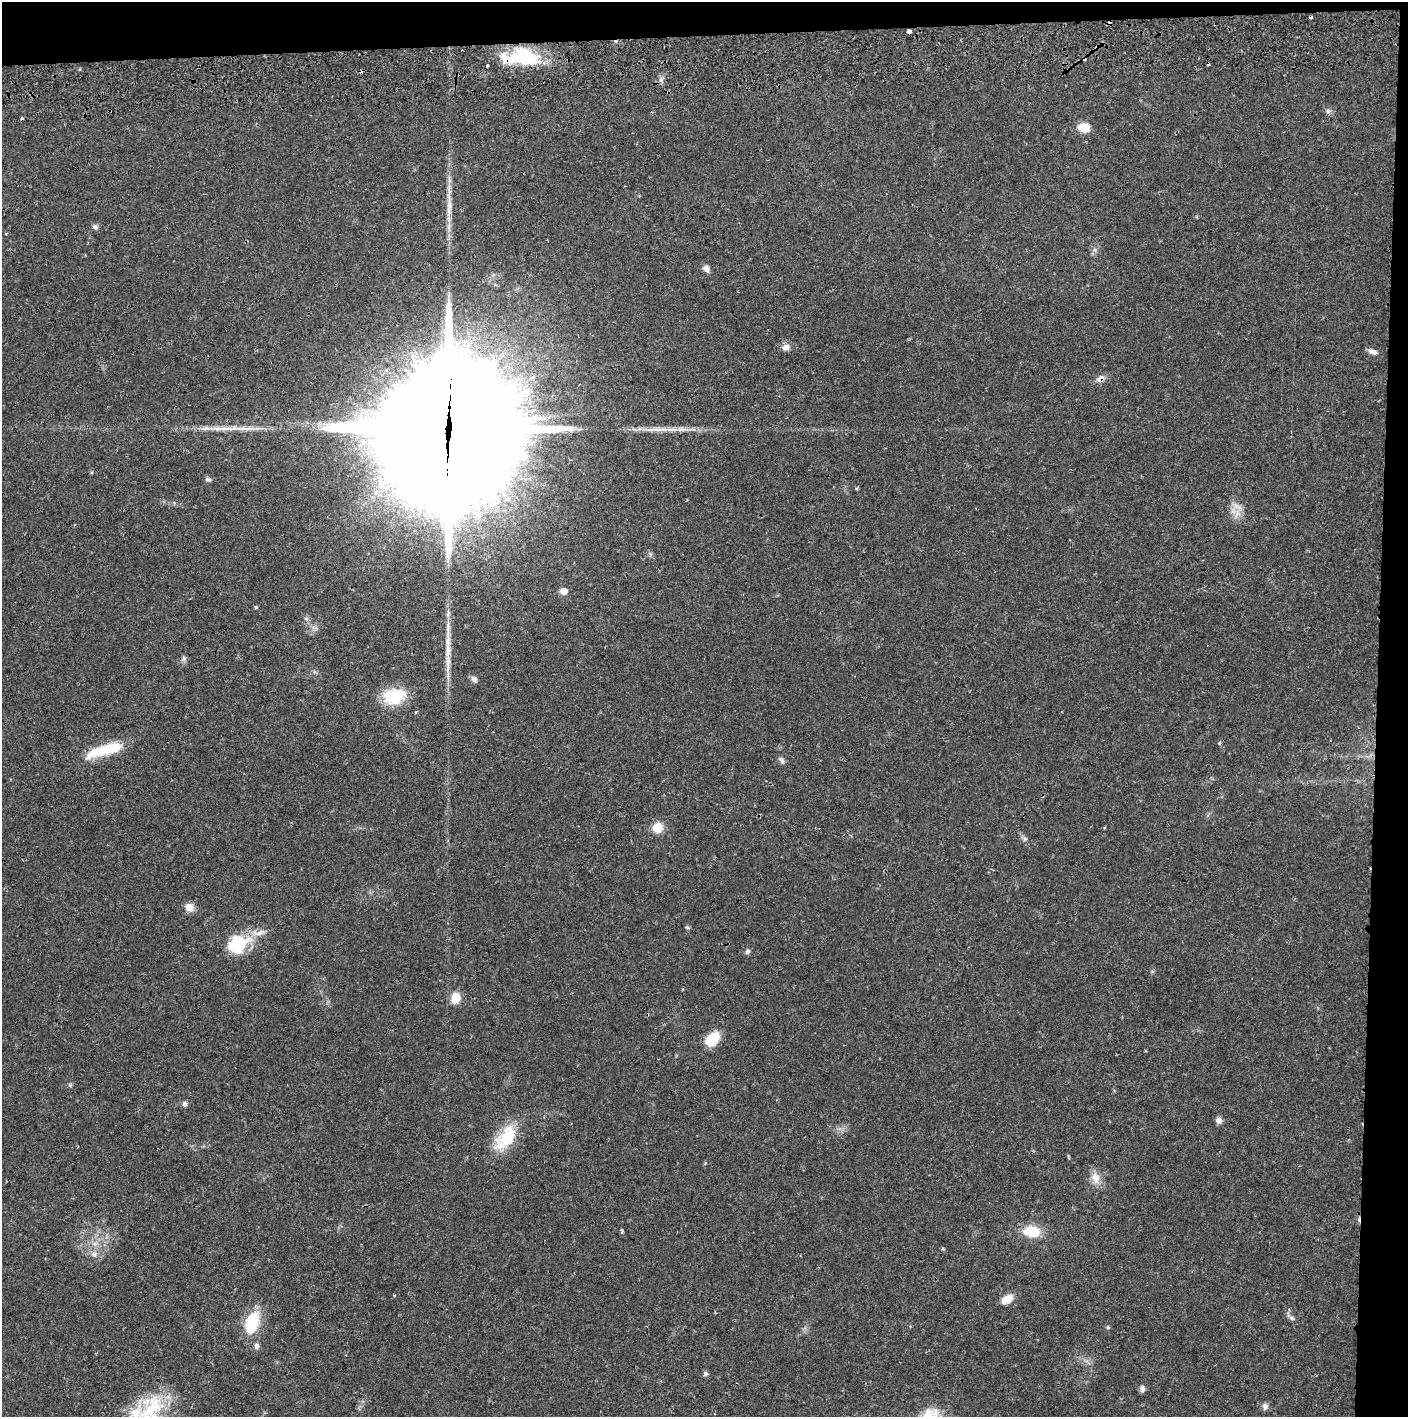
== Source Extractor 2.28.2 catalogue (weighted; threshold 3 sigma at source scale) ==
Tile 3 of 3 x 3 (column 3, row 1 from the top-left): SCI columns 2817-4222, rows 2901-4315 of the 4263 x 4373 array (HDU 1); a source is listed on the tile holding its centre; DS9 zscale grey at full resolution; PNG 1410 x 1419 px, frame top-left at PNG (2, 2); no overlay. Shown black and unused: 5% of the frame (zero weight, under 2 of 3 exposures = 3% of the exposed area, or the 3 px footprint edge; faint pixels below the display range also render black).
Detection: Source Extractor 2.28.2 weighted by HDU 2 'WHT'; one run over the whole footprint, this tile lists its part. Background 0.0216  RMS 0.0035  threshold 0.0157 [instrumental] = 3 sigma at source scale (4.5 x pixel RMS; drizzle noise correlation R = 1.50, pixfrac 1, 0.05/0.05 arcsec/px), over >= 5 px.
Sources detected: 65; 7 cosmic-ray / hot-pixel residue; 1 long thin detection or spike segment (spike, bleed or trail) — not listed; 5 inside a brighter listed object's ellipse — not listed separately; the other 52 listed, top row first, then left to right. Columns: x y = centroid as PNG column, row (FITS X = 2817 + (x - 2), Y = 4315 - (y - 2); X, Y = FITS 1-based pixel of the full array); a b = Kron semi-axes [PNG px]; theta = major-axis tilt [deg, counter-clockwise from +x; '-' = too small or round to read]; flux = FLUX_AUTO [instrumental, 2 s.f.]
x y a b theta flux
909 31 4 3 - 4.1
521 57 47 18 -1 23
1328 111 6 6 - 0.93
1084 127 14 10 -1 4.9
449 210 51 7 89 7.2
95 227 8 6 -48 1
6 234 3 3 - 0.34
706 268 9 7 -62 1.8
786 347 10 8 21 2
1373 352 12 6 -19 1.7
1100 379 11 8 31 2.3
448 428 57 48 81 14000
657 429 37 6 0 5.4
208 479 9 5 -12 0.78
1237 513 24 8 62 3.3
564 591 6 6 - 3.7
256 607 4 3 - 0.68
306 618 6 4 -19 0.57
448 650 30 7 86 5.5
184 658 8 6 -89 0.9
474 679 9 7 -54 1.3
394 696 23 16 6 15
1219 743 4 4 - 0.51
104 750 49 12 17 13
781 760 10 5 -63 0.97
658 828 11 11 - 5.4
1025 839 6 6 - 0.83
189 907 11 10 - 2.8
687 927 5 5 - 0.52
237 944 28 20 29 16
747 951 7 6 - 0.93
456 998 13 11 75 4.7
712 1039 17 11 45 8.6
70 1085 6 4 -72 0.46
184 1104 7 6 - 0.99
1219 1120 7 6 - 1.8
506 1138 39 19 54 14
1069 1157 6 3 -71 0.34
1095 1178 17 11 -71 3.9
622 1231 6 3 -85 0.6
1032 1231 16 11 -5 10
94 1254 10 8 -14 1.9
1007 1299 15 9 30 3.8
1291 1318 8 5 -27 0.96
252 1322 27 14 72 14
1108 1327 5 4 - 0.43
256 1346 9 7 -87 1.1
705 1374 6 6 - 0.77
1142 1389 9 6 -85 1.2
1265 1406 8 7 - 1.3
151 1409 42 29 55 20
927 1414 33 15 37 9
Overlapping masked pixels (flux is a lower limit): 4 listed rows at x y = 909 31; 521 57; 1100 379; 448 428
Isophote crosses this tile's border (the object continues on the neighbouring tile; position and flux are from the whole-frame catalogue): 2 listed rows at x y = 151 1409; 927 1414